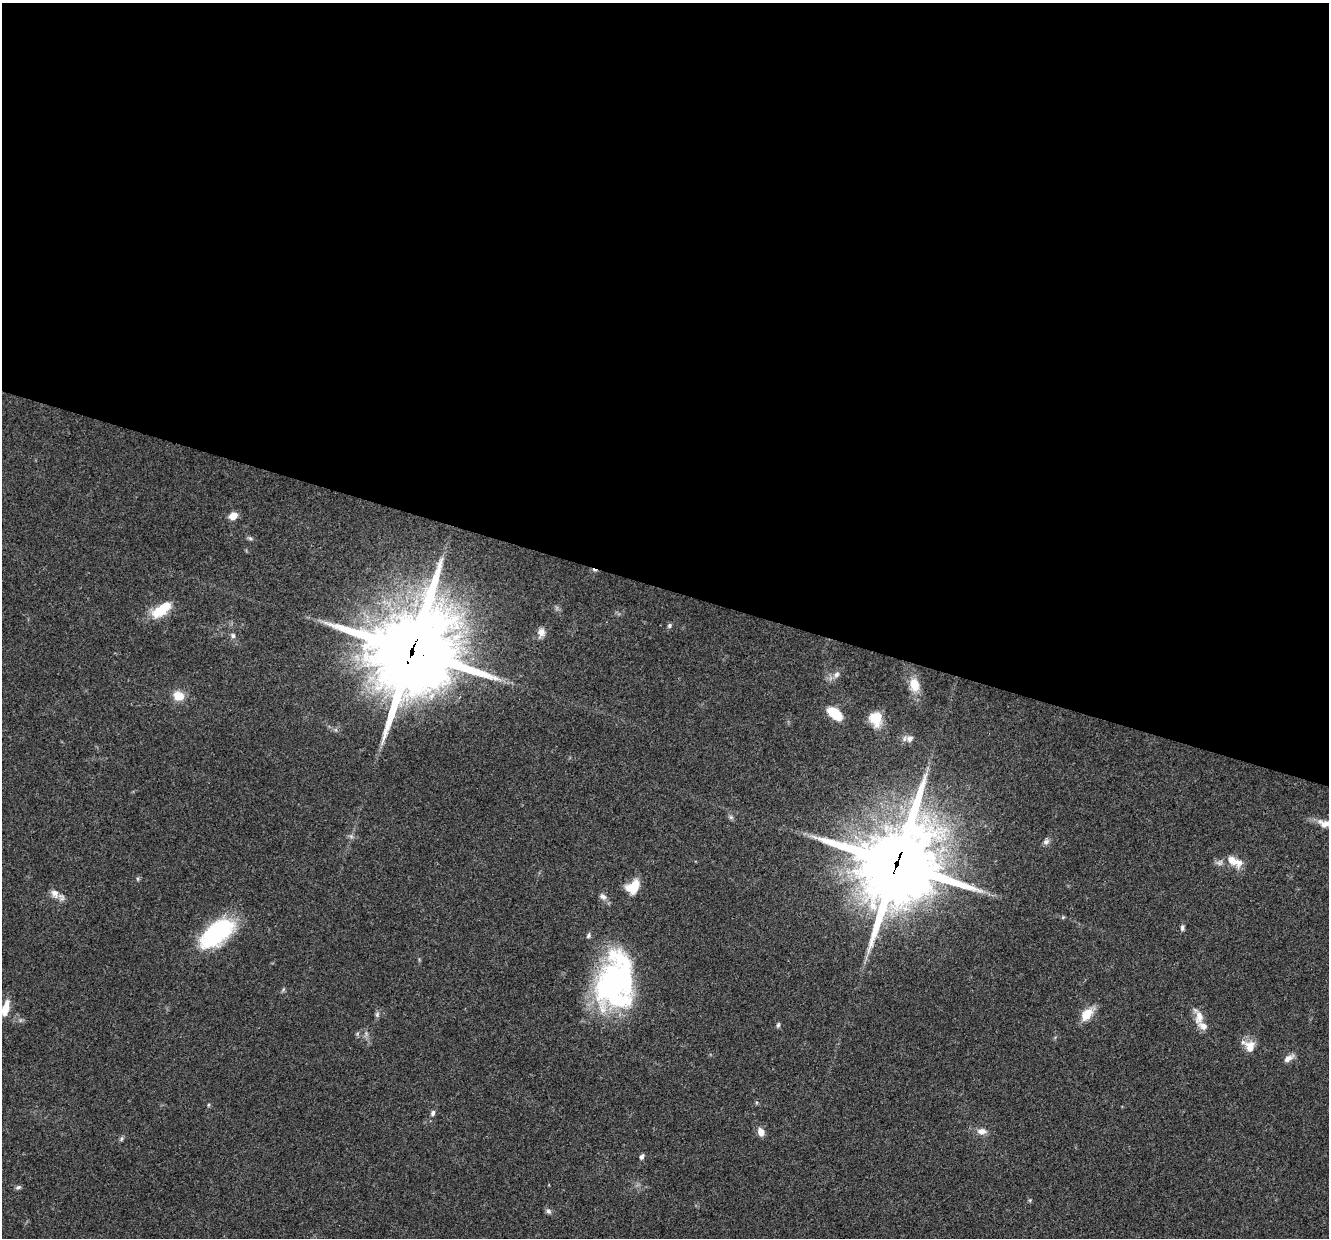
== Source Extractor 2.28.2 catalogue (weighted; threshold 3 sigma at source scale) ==
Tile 3 of 4 x 4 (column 3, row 1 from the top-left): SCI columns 2664-3990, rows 3968-5203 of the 5321 x 5335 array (HDU 1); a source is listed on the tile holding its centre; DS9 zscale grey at full resolution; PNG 1331 x 1240 px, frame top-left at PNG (2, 3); no overlay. Shown black and unused: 47% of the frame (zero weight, under 3 of 4 exposures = <1% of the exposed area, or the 3 px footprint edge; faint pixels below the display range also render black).
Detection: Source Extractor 2.28.2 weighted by HDU 2 'WHT'; one run over the whole footprint, this tile lists its part. Background 0.0537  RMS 0.0049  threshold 0.0218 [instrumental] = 3 sigma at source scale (4.5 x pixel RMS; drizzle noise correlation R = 1.50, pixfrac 1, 0.05/0.05 arcsec/px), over >= 5 px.
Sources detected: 47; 2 inside a brighter object's white glare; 1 cosmic-ray / hot-pixel residue — not listed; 1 inside a brighter listed object's ellipse — not listed separately; the other 43 listed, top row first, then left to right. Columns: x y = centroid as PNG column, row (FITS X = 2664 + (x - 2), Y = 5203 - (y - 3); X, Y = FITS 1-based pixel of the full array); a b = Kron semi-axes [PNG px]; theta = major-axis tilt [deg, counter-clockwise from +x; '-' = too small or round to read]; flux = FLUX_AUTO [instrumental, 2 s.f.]
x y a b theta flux
233 516 10 8 30 4.2
162 609 25 11 36 15
669 626 6 6 - 0.98
541 632 11 9 82 3.3
233 636 7 5 -75 1.2
412 651 32 28 66 5900
836 674 9 7 45 1.9
914 685 16 11 -75 8.9
178 696 11 10 - 7.5
835 714 18 10 -39 11
876 718 13 11 -78 14
910 739 11 9 11 2.7
731 817 7 5 -44 1.1
1326 824 25 9 -9 6.3
351 836 6 5 - 1
1046 841 9 7 32 1.8
1234 861 25 11 -27 7.5
897 863 30 27 66 4700
138 879 6 4 -71 0.63
633 887 17 12 44 9.7
55 894 13 10 -60 3.9
603 897 11 8 -34 2.3
1063 917 5 4 - 0.59
1182 928 8 5 83 1.2
217 933 40 20 38 49
588 936 7 5 65 1
612 983 63 35 72 98
5 1009 17 7 75 7.6
377 1014 7 5 70 1.1
1087 1014 18 11 52 7.3
1199 1017 23 11 -75 6
778 1025 7 5 73 0.88
1249 1046 18 12 -43 6.4
1288 1058 14 7 32 3
208 1105 5 3 - 0.53
433 1113 8 6 69 1.3
981 1131 12 8 -1 3.3
761 1132 9 7 -67 4
121 1139 7 5 82 0.87
642 1157 7 5 65 1.3
18 1187 8 5 16 1
1030 1200 5 4 - 0.56
548 1211 8 6 -48 1.3
Overlapping masked pixels (flux is a lower limit): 2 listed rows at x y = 412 651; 897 863
Isophote crosses this tile's border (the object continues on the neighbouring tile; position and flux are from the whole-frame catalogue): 1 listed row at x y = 1326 824